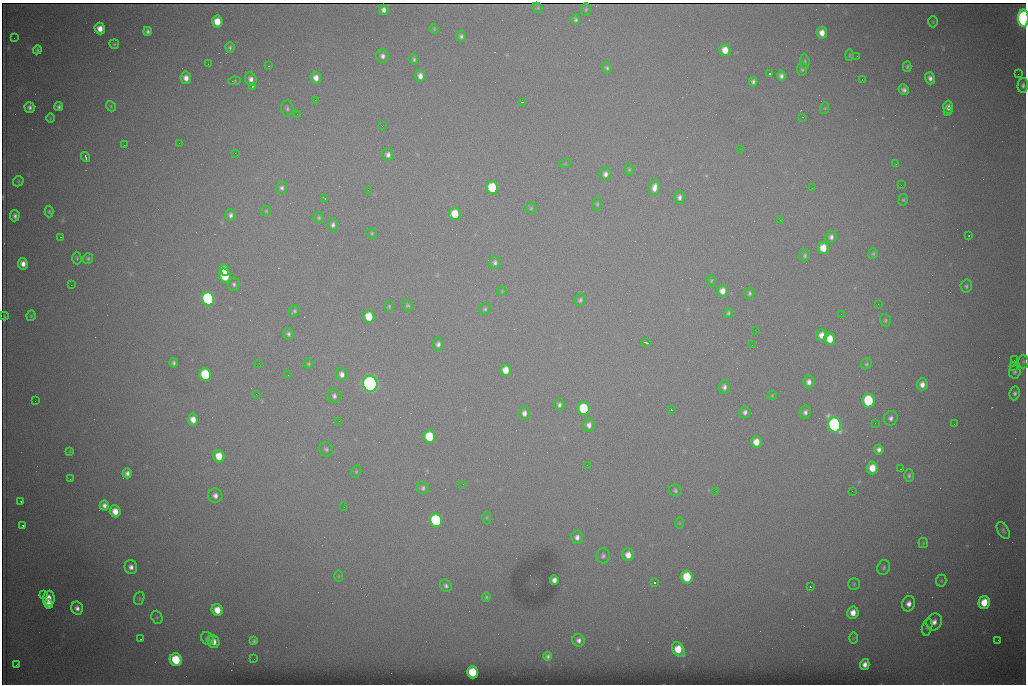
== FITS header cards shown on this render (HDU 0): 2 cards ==
NAXIS1  =                 1024 /fastest changing axis
NAXIS2  =                  682 /next to fastest changing axis

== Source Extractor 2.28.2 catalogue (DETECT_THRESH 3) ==
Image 1024 x 682 px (HDU 0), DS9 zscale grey, 1 PNG px = 1 image px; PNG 1028 x 686 px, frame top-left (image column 1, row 682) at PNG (2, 3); each listed source drawn as its Kron ellipse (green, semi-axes under 4 px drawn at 4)
Background 4460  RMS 44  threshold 131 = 3 sigma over >= 5 px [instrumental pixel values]
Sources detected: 228; all 228 listed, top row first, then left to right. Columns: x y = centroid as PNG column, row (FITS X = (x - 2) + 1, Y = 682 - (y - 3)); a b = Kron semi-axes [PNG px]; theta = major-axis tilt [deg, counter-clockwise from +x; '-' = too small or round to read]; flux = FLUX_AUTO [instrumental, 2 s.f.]
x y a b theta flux
538 8 6 4 -46 2.1e+03
384 10 5 4 - 1.3e+04
586 10 6 5 - 4.5e+03
1023 18 9 5 -87 1.2e+06
576 19 5 4 - 6.7e+03
217 21 6 5 - 5.0e+04
933 22 6 5 - 3.8e+03
100 29 6 5 - 2.9e+04
434 29 5 4 - 3.2e+03
147 31 4 4 - 7.9e+03
822 33 6 5 - 2.6e+04
461 36 5 5 - 8.0e+03
14 38 2 2 - 1.2e+03
114 44 5 5 - 4.1e+03
230 47 5 4 - 6.0e+03
37 50 4 4 - 5.3e+03
725 50 6 5 - 4.0e+04
849 55 6 4 87 4.0e+03
382 56 7 6 - 1.2e+04
857 56 2 2 - 1.5e+03
414 59 5 4 - 6.4e+03
805 61 7 4 -84 5.2e+03
208 64 2 2 - 2.6e+03
269 66 3 2 - 2.7e+03
907 67 5 4 - 4.9e+03
607 68 6 5 - 6.3e+03
802 69 6 5 - 6.6e+03
769 74 3 3 - 6.0e+03
1018 74 2 2 - 1.4e+04
420 76 6 5 - 1.8e+04
781 76 5 4 - 1.0e+04
186 78 6 5 - 2.0e+04
316 78 6 5 - 2.2e+04
930 78 6 5 - 1.3e+04
251 79 7 5 -63 1.5e+04
862 79 3 2 - 4.9e+03
234 81 6 4 8 3.8e+03
753 82 5 4 - 8.3e+03
1023 85 7 5 89 1.0e+04
252 86 3 3 - 9.3e+04
904 90 5 4 - 1.1e+04
315 100 2 2 - 1.2e+03
522 102 3 2 - 3.4e+03
111 106 5 4 - 4.0e+03
29 107 5 5 - 9.8e+03
59 107 4 4 - 7.7e+03
948 107 6 5 - 1.6e+04
287 108 8 6 -83 7.9e+03
825 108 6 4 72 3.3e+03
947 112 3 2 - 3.6e+03
297 114 3 2 - 2.8e+03
803 117 3 2 - 1.8e+03
50 118 5 3 - 2.6e+03
382 126 2 2 - 1.6e+03
179 143 3 2 - 3.9e+03
124 145 2 2 - 1.9e+03
740 149 2 2 - 2.8e+03
235 153 2 2 - 1.3e+03
388 155 6 6 - 1.2e+04
86 157 5 3 - 6.4e+03
565 164 6 4 19 3.0e+03
896 164 3 3 - 2.4e+03
629 169 6 4 90 4.7e+03
605 174 6 6 - 1.3e+04
18 181 6 4 48 4.0e+03
901 185 2 2 - 1.5e+03
654 187 8 5 75 2.2e+04
282 188 6 5 - 9.2e+03
492 188 6 6 - 1.7e+05
812 188 2 2 - 3.8e+03
368 190 2 2 - 8.7e+03
679 197 6 5 - 1.1e+04
325 198 3 2 - 2.3e+03
903 200 6 4 75 4.4e+03
597 204 7 4 81 4.8e+03
531 208 5 5 - 4.2e+03
266 211 5 5 - 4.1e+03
49 212 6 4 88 4.8e+03
455 214 6 5 - 7.9e+04
230 215 6 5 - 9.9e+03
15 216 5 4 - 9.1e+03
319 218 5 5 - 5.2e+03
780 220 3 2 - 2.5e+03
333 225 7 5 -90 9.3e+03
372 233 6 5 - 4.4e+03
969 236 3 2 - 4.0e+03
61 237 2 2 - 2.0e+03
831 237 6 5 - 1.1e+04
823 248 6 5 - 4.5e+04
873 254 5 5 - 5.0e+03
805 255 6 5 - 6.0e+03
77 258 6 4 -89 4.4e+03
88 259 5 5 - 5.6e+03
495 262 7 5 80 9.2e+03
23 264 6 5 - 2.1e+04
224 270 6 4 -73 4.5e+04
225 276 8 6 -66 1.1e+05
711 281 6 4 88 3.7e+03
234 284 7 5 -86 8.0e+03
71 285 2 2 - 7.1e+03
966 286 6 5 - 6.7e+03
502 291 5 4 - 3.1e+03
722 291 6 5 - 2.5e+04
749 293 6 5 - 6.3e+03
208 299 7 6 - 6.6e+05
580 300 6 5 - 7.4e+03
878 304 2 2 - 1.3e+03
407 305 6 5 - 5.4e+03
389 307 5 4 - 4.1e+03
485 309 6 5 - 5.9e+03
294 311 7 5 44 6.4e+03
728 313 5 4 - 5.5e+03
841 314 3 2 - 2.6e+03
4 316 4 2 - 3.2e+03
31 316 5 4 - 4.2e+03
369 316 6 5 - 7.3e+04
885 320 6 5 - 5.3e+03
755 330 2 2 - 1.3e+03
288 334 6 5 - 8.0e+03
822 335 6 5 - 2.4e+04
830 339 6 5 - 4.8e+04
646 342 5 2 - 3.8e+03
438 344 7 5 81 1.1e+04
752 345 2 2 - 4.1e+03
1014 360 2 2 - 2.1e+03
1023 362 7 5 -90 5.2e+03
173 363 5 4 - 7.0e+03
259 363 2 2 - 1.6e+03
308 364 5 5 - 4.5e+03
866 364 6 5 - 5.2e+03
1013 366 2 2 - 1.8e+04
506 370 6 5 - 3.8e+04
1015 372 7 5 87 7.0e+03
205 374 6 6 - 1.9e+05
342 374 6 6 - 1.6e+04
288 375 2 2 - 1.3e+03
809 382 6 6 - 1.5e+04
370 384 8 7 - 1.6e+06
922 384 6 5 - 1.9e+04
724 387 7 5 88 1.1e+04
1015 393 7 5 81 8.5e+03
256 394 2 2 - 1.6e+03
772 395 5 4 - 3.4e+03
334 396 7 6 - 1.1e+04
35 401 2 2 - 1.8e+03
868 401 7 6 - 2.3e+05
559 405 6 5 - 8.2e+03
584 408 6 6 - 2.0e+05
671 410 2 2 - 2.0e+03
745 412 6 5 - 1.0e+04
805 412 6 5 - 1.1e+04
524 413 7 5 -90 1.4e+04
891 418 7 6 - 1.1e+04
193 419 6 5 - 2.6e+04
339 421 2 2 - 9.8e+02
875 423 2 2 - 1.8e+03
954 424 2 2 - 9.2e+03
589 425 7 6 - 1.5e+04
835 425 8 6 -70 9.3e+05
429 436 6 6 - 1.3e+05
756 442 6 5 - 3.7e+04
326 449 7 6 - 7.6e+03
879 449 5 4 - 1.3e+04
70 451 4 3 - 3.1e+03
219 456 6 5 - 5.7e+04
587 465 2 2 - 3.8e+03
872 468 6 5 - 4.7e+04
901 469 3 2 - 2.2e+03
356 472 7 4 64 4.2e+03
127 473 5 4 - 1.2e+04
909 476 6 4 89 6.5e+03
70 479 2 2 - 1.7e+03
463 484 2 2 - 1.7e+03
423 488 6 6 - 8.5e+03
675 490 6 5 - 6.4e+03
716 491 2 2 - 2.1e+03
852 491 2 2 - 1.5e+03
215 496 7 7 - 1.6e+04
21 501 2 2 - 2.0e+03
104 505 5 4 - 1.4e+04
344 507 2 2 - 4.2e+03
115 511 6 5 - 3.8e+04
487 518 6 3 90 3.3e+03
436 520 7 6 - 4.0e+05
679 523 6 4 -90 3.2e+03
23 526 3 3 - 1.1e+04
1003 531 9 5 -61 7.9e+03
577 537 7 5 87 1.3e+04
923 543 5 4 - 3.7e+03
628 555 6 6 - 3.0e+04
603 556 7 7 - 8.4e+03
131 567 7 6 - 1.6e+04
884 567 7 6 - 7.5e+03
338 576 5 3 - 2.9e+03
687 577 6 6 - 1.3e+05
554 580 5 4 - 1.5e+04
941 581 6 5 - 4.4e+03
654 583 3 3 - 9.8e+04
854 584 5 5 - 4.5e+03
446 586 6 5 - 8.9e+03
810 587 3 2 - 3.2e+03
43 594 2 2 - 1.0e+04
486 597 5 4 - 4.7e+03
49 598 7 6 - 4.3e+04
139 598 7 5 70 5.0e+03
984 602 6 5 - 6.8e+04
49 604 5 4 - 1.9e+04
909 604 8 6 74 1.9e+04
77 608 6 5 - 1.4e+04
217 610 6 5 - 4.4e+04
853 613 6 6 - 3.0e+04
157 617 7 5 -69 5.1e+03
934 622 8 7 - 2.0e+04
927 627 8 5 75 6.4e+03
853 638 6 4 90 3.3e+03
141 639 3 2 - 1.5e+03
208 639 7 6 - 9.0e+03
579 640 6 6 - 1.3e+04
998 640 2 2 - 1.5e+03
254 641 4 3 - 5.3e+03
213 642 6 6 - 2.3e+04
678 649 7 6 - 6.5e+04
547 656 4 4 - 7.3e+03
254 659 2 2 - 5.4e+03
176 660 6 6 - 1.4e+05
865 664 5 4 - 1.6e+04
16 665 4 2 - 2.7e+03
473 672 6 5 - 1.3e+05
At the frame edge (FLAGS 8, measured only in part): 2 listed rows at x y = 1023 18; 1023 85

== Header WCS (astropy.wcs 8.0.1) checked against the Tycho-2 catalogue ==
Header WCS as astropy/WCSLIB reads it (CRVAL/CRPIX/CD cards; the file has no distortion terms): RA---TAN/DEC--TAN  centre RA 07:06:07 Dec +31:10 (106.53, +31.16 deg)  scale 1.44 arcsec/px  FOV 24.5' x 16.3'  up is -93 deg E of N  parity flipped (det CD > 0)
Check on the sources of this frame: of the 60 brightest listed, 8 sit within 2.2 arcsec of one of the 15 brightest Tycho-2 stars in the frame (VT <= 12.35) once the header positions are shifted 0.17 arcsec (0.08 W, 0.15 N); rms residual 0.97 arcsec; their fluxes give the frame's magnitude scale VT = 25.03 - 2.5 log10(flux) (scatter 0.20 mag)
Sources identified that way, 8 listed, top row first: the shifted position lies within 2.2 arcsec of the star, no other Tycho-2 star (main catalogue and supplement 1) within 4.4 arcsec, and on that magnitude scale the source's flux lands within +1.5 / -3 mag of the star's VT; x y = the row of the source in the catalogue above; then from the Tycho-2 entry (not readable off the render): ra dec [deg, ICRS J2000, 3 dp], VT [Tycho-2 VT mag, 2 dp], TYC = Tycho-2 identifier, HIP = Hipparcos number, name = IAU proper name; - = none
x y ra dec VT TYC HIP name
492 188 106.458 +31.151 12.35 2438-728-1 - -
205 374 106.551 +31.041 11.84 2438-663-1 - -
370 384 106.552 +31.106 9.20 2438-180-1 - -
868 401 106.550 +31.305 11.61 2438-184-1 - -
584 408 106.559 +31.192 11.79 2438-1039-1 - -
835 425 106.562 +31.292 10.01 2438-106-1 - -
436 520 106.614 +31.135 11.36 2438-550-1 - -
473 672 106.684 +31.152 11.76 2438-931-1 - -